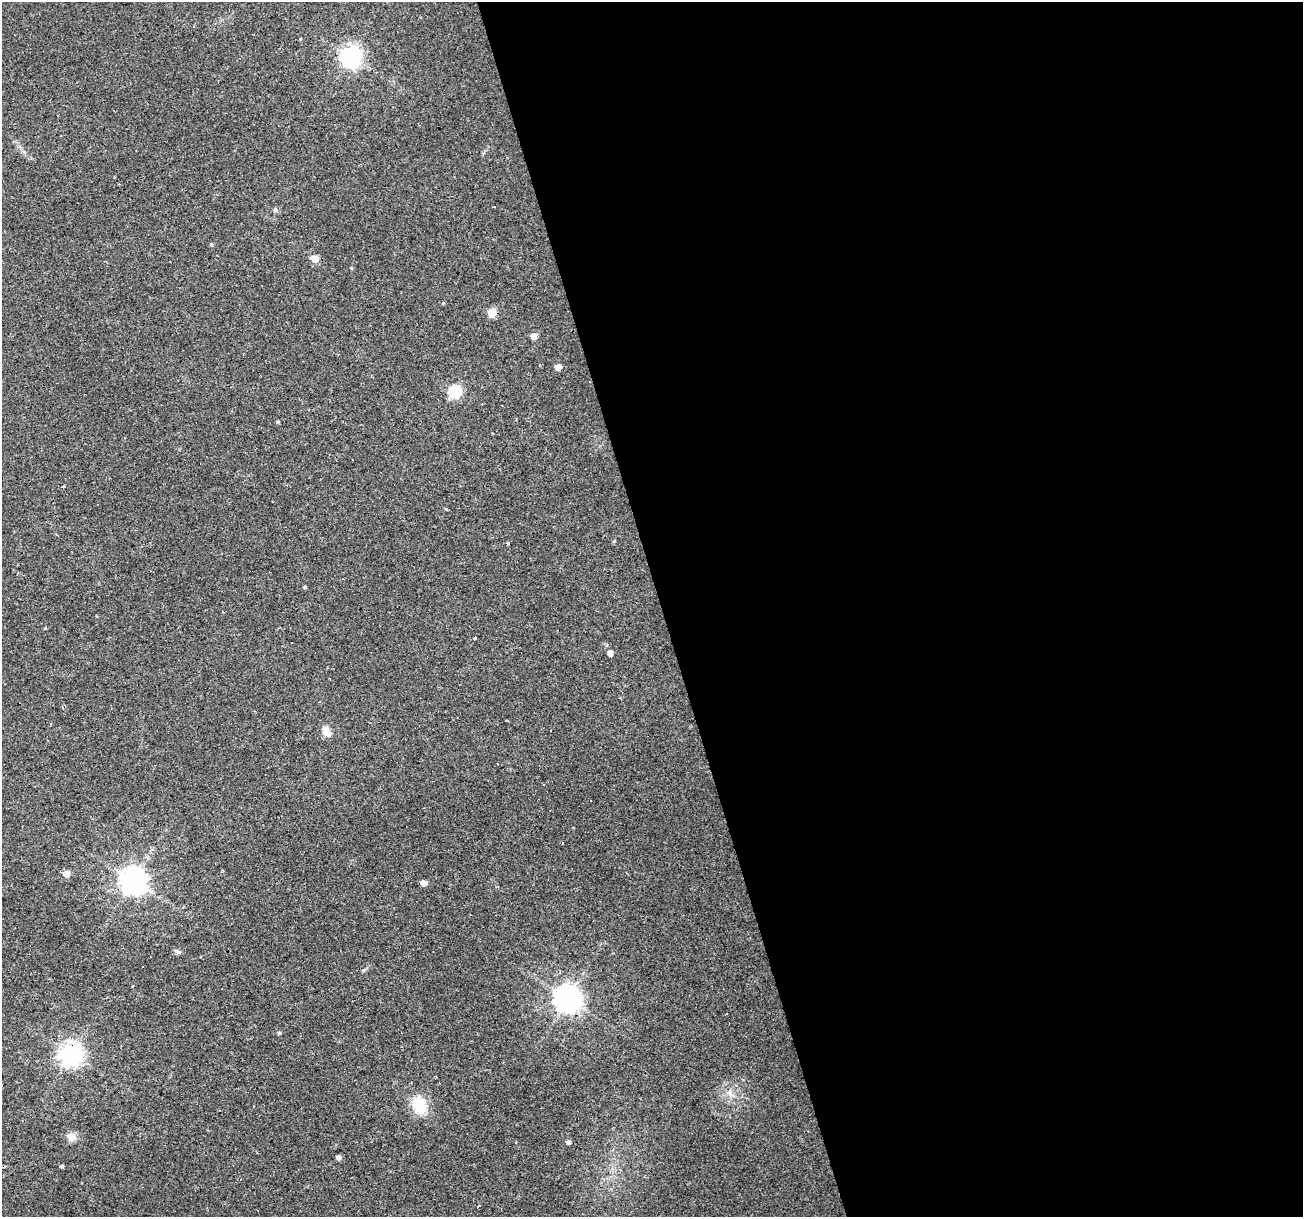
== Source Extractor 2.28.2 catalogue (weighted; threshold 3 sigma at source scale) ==
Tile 8 of 4 x 4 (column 4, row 2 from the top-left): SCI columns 3904-5204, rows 2480-3694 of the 5204 x 5007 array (HDU 1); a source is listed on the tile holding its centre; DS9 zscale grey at full resolution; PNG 1305 x 1219 px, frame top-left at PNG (2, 2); no overlay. Shown black and unused: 49% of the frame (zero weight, under 2 of 3 exposures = <1% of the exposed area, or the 3 px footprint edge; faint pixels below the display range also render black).
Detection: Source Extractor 2.28.2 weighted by HDU 2 'WHT'; one run over the whole footprint, this tile lists its part. Background 0.0333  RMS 0.0067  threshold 0.0302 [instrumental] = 3 sigma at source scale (4.5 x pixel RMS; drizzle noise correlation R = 1.50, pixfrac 1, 0.0396/0.0396 arcsec/px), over >= 5 px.
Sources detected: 32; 3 cosmic-ray / hot-pixel residue — not listed; the other 29 listed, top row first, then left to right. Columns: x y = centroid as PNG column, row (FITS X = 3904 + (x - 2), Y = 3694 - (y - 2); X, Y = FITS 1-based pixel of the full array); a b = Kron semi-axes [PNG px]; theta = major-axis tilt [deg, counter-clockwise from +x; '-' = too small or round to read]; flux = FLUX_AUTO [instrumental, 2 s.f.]
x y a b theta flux
350 56 8 7 - 370
275 210 7 5 90 1.2
211 244 5 4 - 0.8
314 258 7 6 - 8.6
443 303 4 3 - 0.57
491 313 5 5 - 24
534 336 5 4 - 7.6
558 367 5 4 - 7.3
454 391 6 6 - 80
278 422 4 3 - 0.77
446 509 5 3 - 0.53
304 587 4 3 - 1.6
45 628 4 3 - 0.54
475 638 3 3 - 4.4
610 653 4 4 - 4.8
327 731 13 8 -55 5.8
67 874 5 5 - 9.5
133 881 8 8 - 750
423 883 5 4 - 5
177 951 7 5 -17 1.5
568 999 8 8 - 720
279 1033 5 4 - 0.9
71 1054 8 7 - 490
730 1093 15 6 -70 4.1
420 1105 19 14 -65 20
71 1137 5 5 - 20
568 1142 6 6 - 1.6
338 1157 4 4 - 2.9
62 1166 4 3 - 1.3
Overlapping masked pixels (flux is a lower limit): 2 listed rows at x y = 133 881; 71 1054
Unlisted compact peaks at least as high as the median listed source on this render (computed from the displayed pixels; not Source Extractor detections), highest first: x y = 508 543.